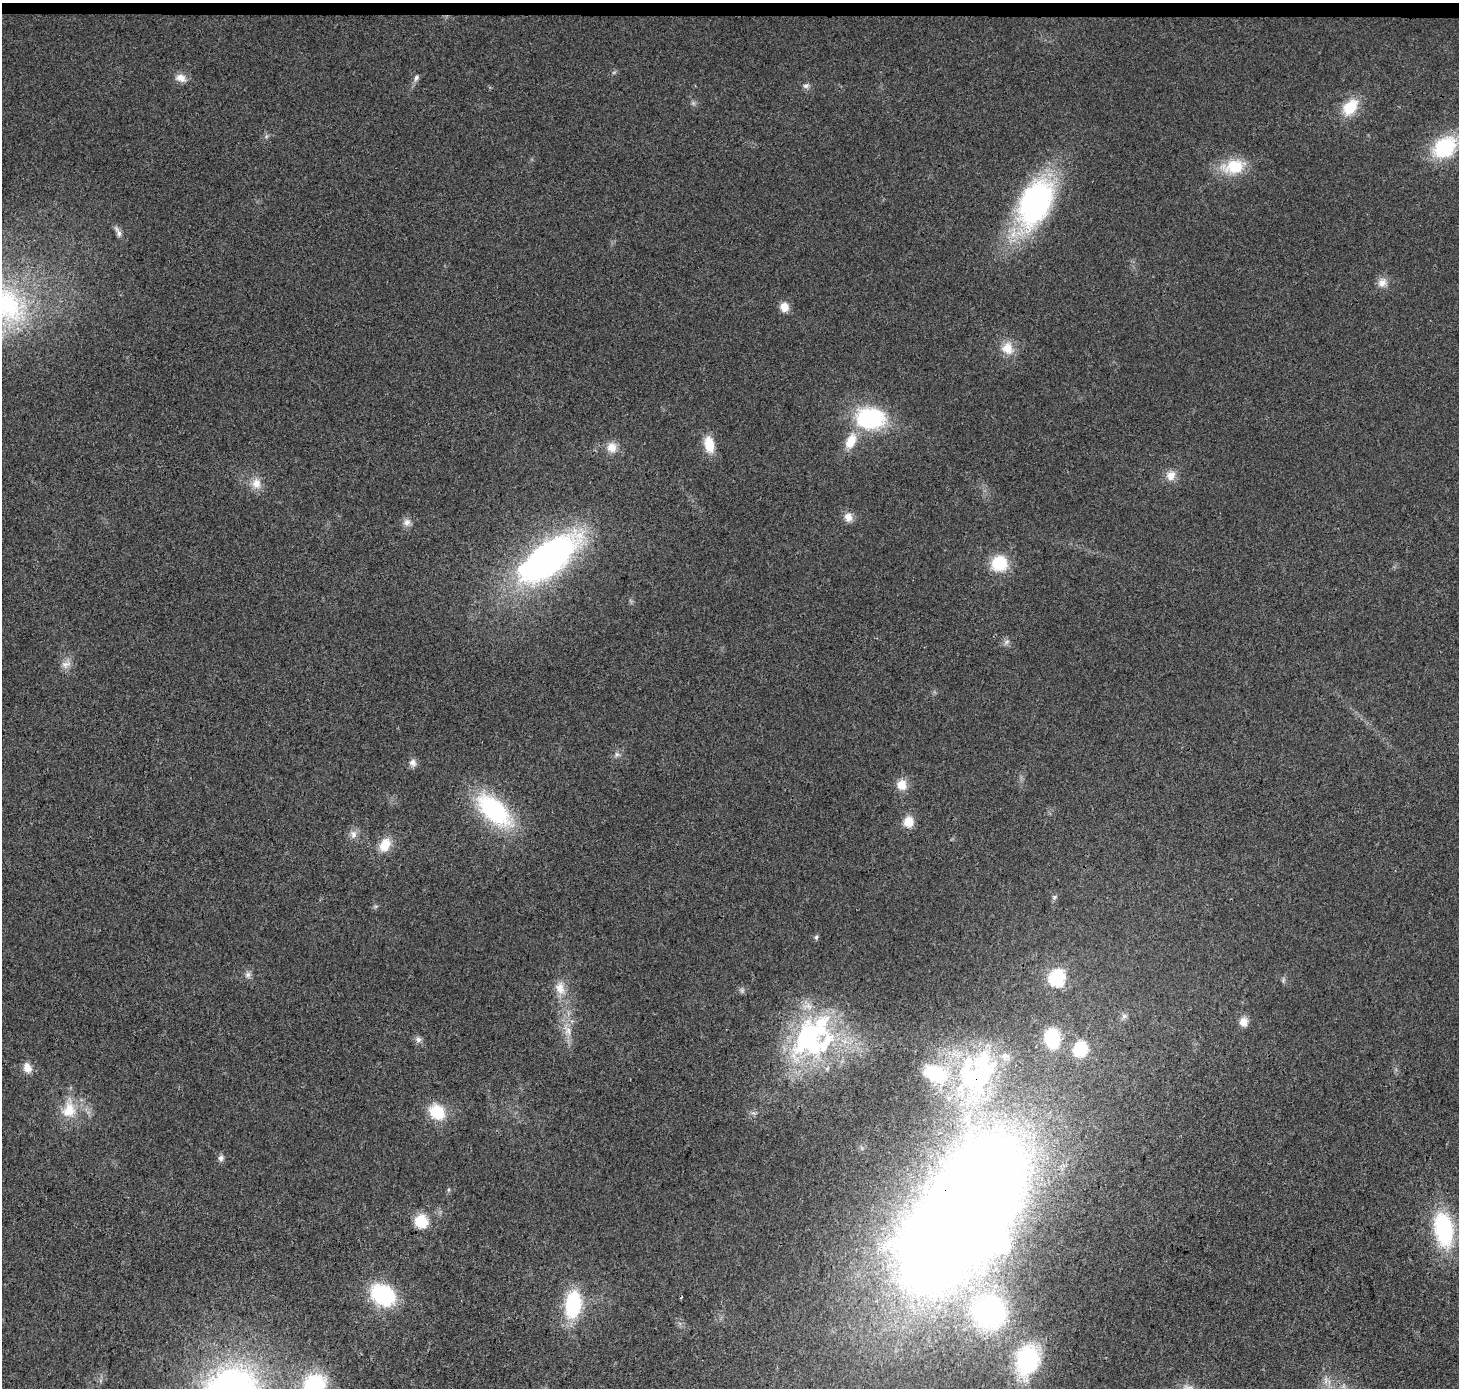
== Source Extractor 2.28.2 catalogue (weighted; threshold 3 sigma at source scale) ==
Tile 2 of 3 x 3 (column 2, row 1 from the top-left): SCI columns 1466-2922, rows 3011-4396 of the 4379 x 4623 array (HDU 1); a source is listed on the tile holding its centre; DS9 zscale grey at full resolution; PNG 1461 x 1390 px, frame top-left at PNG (2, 3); no overlay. Shown black and unused: <1% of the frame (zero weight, under 3 of 4 exposures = <1% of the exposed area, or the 3 px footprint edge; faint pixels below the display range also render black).
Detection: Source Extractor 2.28.2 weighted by HDU 2 'WHT'; one run over the whole footprint, this tile lists its part. Background 0.0188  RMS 0.0038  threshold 0.017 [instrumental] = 3 sigma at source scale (4.5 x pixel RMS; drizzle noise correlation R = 1.50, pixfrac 1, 0.0396/0.0396 arcsec/px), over >= 5 px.
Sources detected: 69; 6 inside a brighter object's white glare — not listed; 6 inside a brighter listed object's ellipse — not listed separately; the other 57 listed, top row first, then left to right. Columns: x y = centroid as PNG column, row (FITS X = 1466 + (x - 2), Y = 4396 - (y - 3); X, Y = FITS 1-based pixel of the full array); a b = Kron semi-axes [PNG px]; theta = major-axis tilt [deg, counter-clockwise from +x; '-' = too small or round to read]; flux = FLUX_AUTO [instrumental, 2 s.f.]
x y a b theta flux
181 78 14 10 -24 3.2
416 78 8 6 65 1.2
806 86 9 7 20 1.2
1350 107 20 13 50 12
1445 147 21 17 38 32
1234 166 31 18 9 14
1035 203 40 24 65 110
118 232 18 6 -65 1.9
1382 282 14 11 60 3.2
7 304 65 42 -48 62
784 307 10 9 - 4.2
1007 348 18 16 -68 6.2
870 418 28 20 -2 42
851 441 19 11 66 7.9
709 444 17 10 -79 8.4
612 447 13 12 - 4.2
1171 475 14 12 55 3.8
256 483 15 13 88 4.4
848 517 13 10 -74 3.1
407 522 11 9 45 2.2
547 559 56 25 38 170
999 563 15 14 - 16
1007 642 8 5 45 1
66 664 15 8 7 2.6
617 754 7 6 - 1
413 763 10 9 - 1.9
902 785 12 11 - 5.1
494 810 41 20 -43 49
908 822 11 10 - 6.1
353 834 12 9 -77 2.3
385 845 16 11 62 7.2
1054 897 7 5 46 0.76
816 937 6 5 - 0.78
248 975 8 7 - 1.4
1057 977 7 7 - 82
560 988 19 13 -76 5.5
1124 1016 8 7 - 1.3
1244 1022 10 9 - 3.3
568 1031 14 11 -59 4.1
809 1033 78 41 41 63
1052 1038 15 11 -86 25
418 1039 9 8 - 1.4
1080 1049 13 11 76 20
27 1068 13 10 -67 3.3
974 1079 74 52 81 90
69 1110 23 19 64 11
437 1112 17 14 -40 14
221 1158 8 7 - 1.3
448 1190 6 4 -90 0.54
962 1214 167 78 57 930
421 1221 12 11 - 11
1444 1229 33 17 -81 42
383 1295 21 16 -32 39
573 1304 21 12 83 35
990 1312 33 32 - 80
1027 1360 41 28 75 36
314 1386 23 21 51 36
Overlapping masked pixels (flux is a lower limit): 3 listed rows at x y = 809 1033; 974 1079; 962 1214
Isophote crosses this tile's border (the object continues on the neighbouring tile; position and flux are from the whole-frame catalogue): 3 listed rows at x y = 7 304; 962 1214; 314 1386